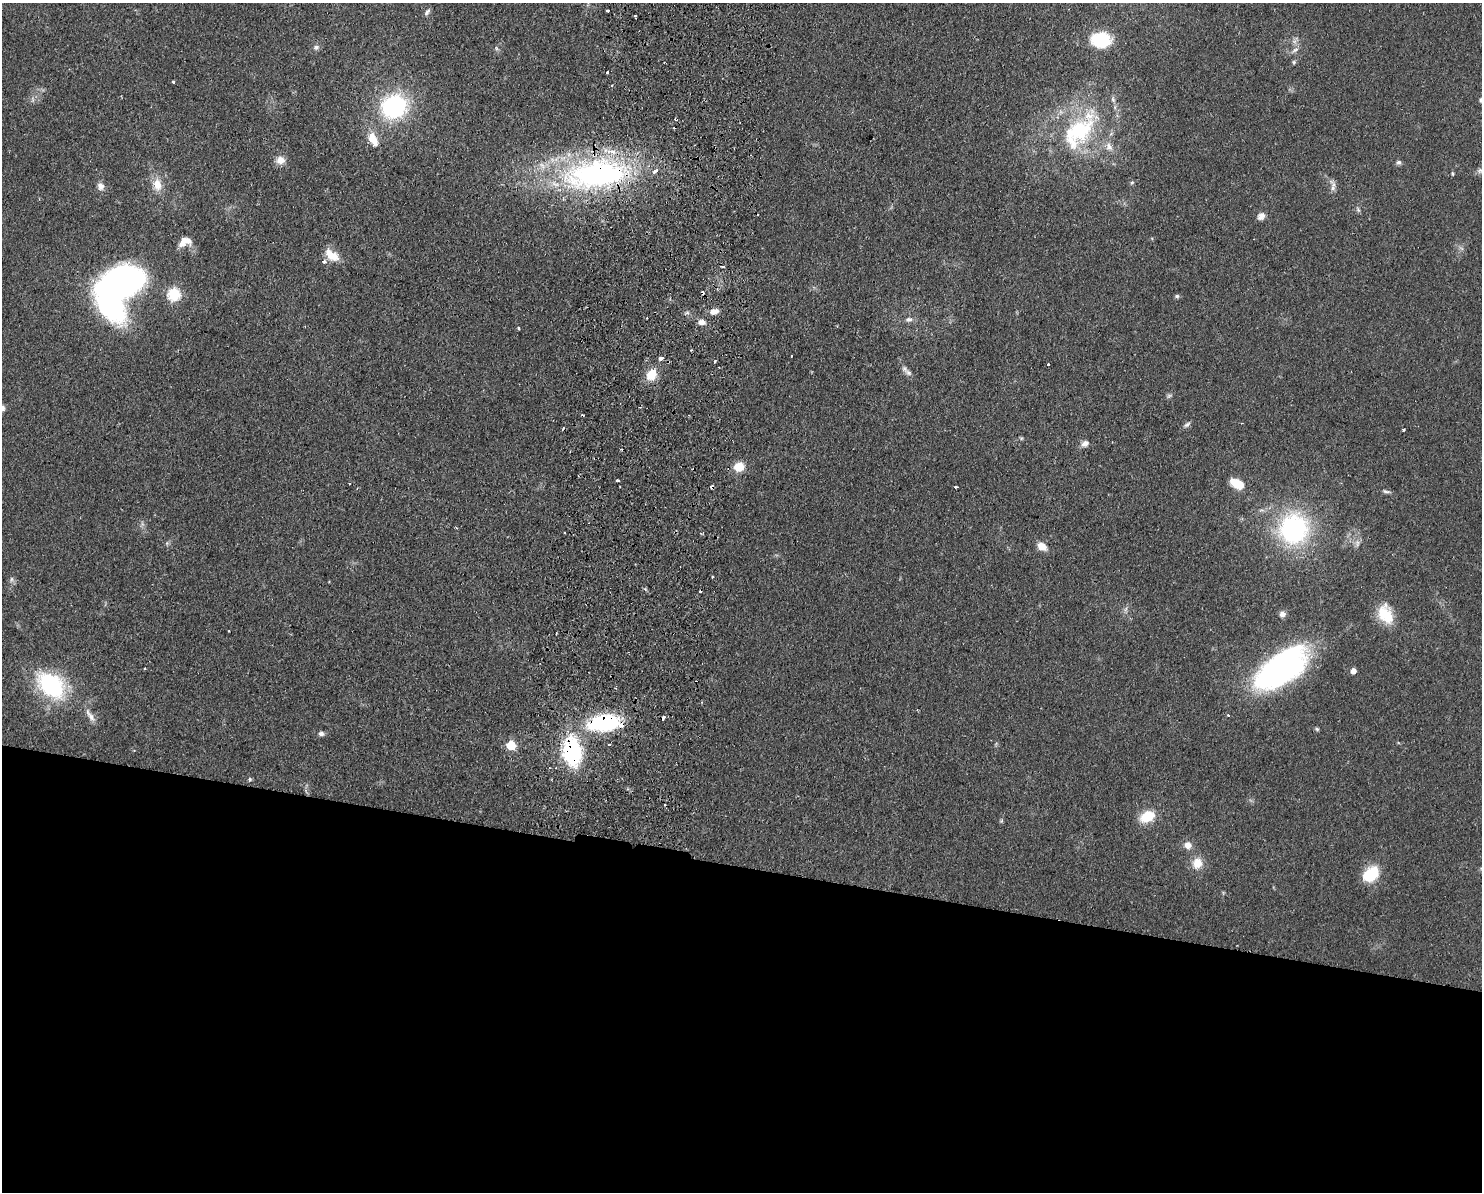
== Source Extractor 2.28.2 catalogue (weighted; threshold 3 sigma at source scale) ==
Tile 11 of 3 x 4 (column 2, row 4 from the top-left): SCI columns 1653-3132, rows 11-1200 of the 4899 x 4783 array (HDU 1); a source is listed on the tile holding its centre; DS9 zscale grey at full resolution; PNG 1484 x 1194 px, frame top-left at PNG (2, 3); no overlay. Shown black and unused: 27% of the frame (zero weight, under 2 of 3 exposures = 3% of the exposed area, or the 3 px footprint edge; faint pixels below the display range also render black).
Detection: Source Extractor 2.28.2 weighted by HDU 2 'WHT'; one run over the whole footprint, this tile lists its part. Background 0.0673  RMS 0.0058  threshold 0.0261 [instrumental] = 3 sigma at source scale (4.5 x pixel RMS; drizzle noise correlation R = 1.50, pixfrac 1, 0.05/0.05 arcsec/px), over >= 5 px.
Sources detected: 104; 1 too faint to see at this stretch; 2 inside a brighter object's white glare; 16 cosmic-ray / hot-pixel residue — not listed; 6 inside a brighter listed object's ellipse — not listed separately; the other 79 listed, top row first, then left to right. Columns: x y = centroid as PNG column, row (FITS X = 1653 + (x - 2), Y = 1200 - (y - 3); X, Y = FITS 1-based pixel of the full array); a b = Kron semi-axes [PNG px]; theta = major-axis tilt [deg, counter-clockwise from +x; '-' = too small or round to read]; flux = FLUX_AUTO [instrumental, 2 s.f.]
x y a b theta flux
607 11 3 3 - 1.9
427 12 10 5 52 1.5
635 16 3 3 - 1.1
1101 40 18 14 -4 25
1295 41 7 4 71 1.5
316 47 8 7 - 1.7
496 48 6 4 -72 0.88
1295 50 10 6 30 2.1
1294 62 5 5 - 0.86
607 72 3 3 - 1.3
173 82 3 3 - 2.7
611 85 4 3 - 0.63
1481 100 6 6 - 1.3
394 107 21 19 25 72
1078 132 55 32 46 65
373 139 18 9 -65 8.5
1109 147 13 8 -74 4
280 160 11 10 - 4.8
1399 162 6 6 - 1.4
1480 171 11 7 13 2
1452 173 5 3 - 0.74
596 174 65 30 6 160
1132 183 6 5 - 0.89
157 185 16 11 -79 7.6
101 186 9 8 - 3.2
1333 186 18 7 -82 3.1
1358 210 9 4 -63 1.1
1261 216 10 8 42 2.9
187 240 16 8 -39 4.3
332 255 19 10 -38 8.6
122 281 37 22 14 190
174 294 6 6 - 59
1177 296 6 5 - 0.98
714 311 10 6 13 4.1
908 319 10 7 5 2.3
702 322 9 7 -2 2.9
518 328 3 3 - 1
691 350 2 2 - 0.58
661 358 4 3 - 8.4
714 362 4 3 - 1.2
1048 365 3 3 - 1.1
908 373 11 6 -31 2.5
652 375 14 11 50 9.7
2 408 6 5 - 2.4
1187 424 10 5 36 1.6
1403 429 3 3 - 1.1
1021 438 6 4 -18 0.75
1085 444 11 8 31 2.7
739 467 11 10 - 8.7
618 480 3 3 - 2.7
1237 483 16 9 -30 11
712 487 4 3 - 1.8
956 487 3 2 - 0.9
1386 491 11 4 -9 1.5
1293 529 26 25 - 96
564 533 3 2 - 0.83
1357 543 9 6 82 2
1042 546 12 9 -32 5.1
712 577 3 2 - 0.92
11 579 8 4 82 1.3
1126 609 7 4 70 1.3
1282 614 7 7 - 2.6
1385 614 25 16 -69 16
1281 669 57 27 35 150
1353 671 5 4 - 4.3
51 685 40 27 -40 47
615 688 3 3 - 0.72
90 715 21 6 -57 3.6
663 718 4 3 - 2.5
604 723 38 19 8 51
1317 729 6 5 - 0.81
321 734 8 6 10 1.7
511 745 5 5 - 27
571 751 17 11 -80 81
250 779 6 5 - 0.86
1147 816 16 11 26 14
1188 845 9 9 - 4
1197 863 13 11 72 8
1371 874 21 15 39 17
Overlapping masked pixels (flux is a lower limit): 5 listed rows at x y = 596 174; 712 487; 663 718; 604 723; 571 751
Isophote crosses this tile's border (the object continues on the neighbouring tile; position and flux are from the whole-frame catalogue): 3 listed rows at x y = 1481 100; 1480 171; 2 408